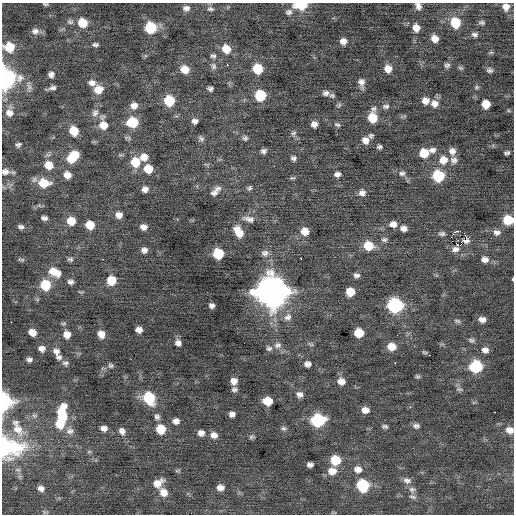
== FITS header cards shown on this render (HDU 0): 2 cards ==
NAXIS1  =                  512 / Axis length
NAXIS2  =                  512 / Axis length

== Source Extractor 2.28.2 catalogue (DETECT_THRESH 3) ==
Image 512 x 512 px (HDU 0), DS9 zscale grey, 1 PNG px = 1 image px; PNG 516 x 516 px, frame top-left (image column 1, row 512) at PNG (2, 3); no overlay
Background 0.00476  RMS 0.84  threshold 2.52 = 3 sigma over >= 5 px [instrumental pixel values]
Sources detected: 197; all 197 listed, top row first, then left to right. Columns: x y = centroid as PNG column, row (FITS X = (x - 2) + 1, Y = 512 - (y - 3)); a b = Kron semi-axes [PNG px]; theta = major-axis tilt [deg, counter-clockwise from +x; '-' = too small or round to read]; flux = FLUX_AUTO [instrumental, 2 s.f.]
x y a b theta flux
45 4 7 3 -7 78
301 5 10 6 3 2300
418 6 9 6 -65 250
506 7 8 8 - 370
186 8 10 8 5 250
210 9 10 7 -12 180
289 12 9 7 10 180
70 22 9 7 -10 160
482 22 8 5 -2 120
82 23 10 9 - 1000
455 23 9 9 - 1500
150 28 9 8 - 2500
416 28 8 7 - 460
35 31 11 8 4 270
475 34 8 6 -9 160
435 39 7 7 - 430
343 41 7 7 - 310
95 45 8 5 0 140
9 47 10 9 - 1300
226 49 10 9 - 790
213 56 8 6 -11 140
228 65 3 3 - 140
447 65 7 6 - 150
214 66 9 7 -69 190
460 68 7 5 -19 86
185 69 9 8 - 710
257 69 8 8 - 1500
388 69 8 7 - 500
490 70 7 5 -4 140
51 74 7 7 - 220
4 79 11 9 83 15000
92 83 11 8 -4 290
361 83 11 6 -80 290
29 86 13 7 -70 270
476 87 6 5 - 81
52 88 11 4 13 200
98 89 10 9 - 670
210 89 6 4 -4 150
326 93 8 6 6 200
260 95 9 9 - 1900
332 95 7 6 - 120
169 101 8 8 - 2000
425 101 8 8 - 370
434 103 10 9 - 380
486 104 7 7 - 860
134 106 9 8 - 370
386 106 10 6 6 180
374 109 9 6 65 160
9 113 11 10 - 400
95 113 12 9 51 290
372 118 8 8 - 1200
195 121 6 6 - 210
132 122 10 9 - 1600
103 124 14 10 -82 740
314 124 6 6 - 320
337 125 8 5 -21 120
74 131 8 8 - 1000
293 133 8 5 38 130
371 135 6 6 - 110
201 138 9 6 -48 150
245 138 7 6 - 130
365 140 9 8 - 380
18 145 8 6 18 130
379 147 5 4 - 120
432 150 10 7 11 250
263 151 7 5 22 170
452 151 9 9 - 320
424 153 8 8 - 1100
507 153 5 4 - 120
73 157 13 9 46 1500
144 157 10 8 13 490
293 158 7 7 - 160
443 160 10 9 - 720
454 160 10 8 -28 250
135 162 10 9 - 1200
49 165 10 9 - 680
148 169 9 8 - 830
5 172 12 8 5 320
402 173 9 7 10 180
337 174 7 6 - 210
67 175 8 7 - 450
438 176 9 8 - 2600
292 178 9 4 1 86
44 183 13 9 -5 1200
249 188 7 6 - 120
145 189 8 7 - 260
215 191 16 7 45 350
362 193 8 7 - 270
119 215 8 7 - 340
44 218 6 4 -9 170
249 219 17 7 -12 350
508 220 8 7 - 1500
71 221 8 8 - 810
393 224 9 7 1 370
90 225 8 7 - 900
21 227 8 6 -8 160
143 227 7 6 - 270
403 228 8 6 -12 280
305 231 9 8 - 610
458 231 3 2 - 4400
238 232 13 8 -58 820
497 232 11 8 -7 280
442 233 9 6 -4 150
465 235 3 2 - 330
384 240 8 7 - 150
465 241 7 6 - 260
458 245 3 2 - 3100
368 246 10 8 -12 1100
455 249 12 10 62 270
144 250 7 7 - 240
265 253 10 8 -5 260
218 254 8 7 - 2200
300 258 3 2 - 110
70 259 8 6 -7 130
103 259 2 2 - 250
485 259 8 6 -3 300
22 260 7 4 -19 89
55 272 15 9 -23 890
356 275 8 6 -2 190
513 279 4 2 - 47
111 280 8 8 - 1100
70 282 7 5 -6 190
45 285 10 9 - 1500
271 292 13 12 - 82000
350 292 7 7 - 1000
212 305 5 5 - 180
395 305 9 8 - 6800
288 317 12 9 34 330
482 319 8 6 -5 310
457 321 9 5 -12 120
11 322 2 2 - 320
139 330 6 5 - 300
32 332 7 6 - 480
359 333 7 7 - 1100
67 334 8 8 - 470
101 334 8 7 - 460
397 335 3 2 - 74
471 340 8 6 -9 130
178 343 7 7 - 230
278 345 10 8 21 250
391 347 9 7 -4 710
269 348 8 7 - 160
42 349 8 7 - 280
485 350 9 7 -14 280
56 352 9 8 - 280
424 352 8 4 -25 75
430 355 3 2 - 87
59 357 8 6 -11 190
29 360 6 5 - 170
65 363 8 7 - 160
395 363 2 2 - 430
307 364 7 6 - 260
111 365 7 6 - 130
476 366 9 8 - 3800
417 377 6 5 - 93
234 381 6 6 - 350
341 381 8 7 - 420
234 389 7 6 - 150
459 389 10 5 -17 130
299 394 9 7 -15 250
149 398 10 8 -51 3000
4 401 11 10 - 3900
268 401 8 6 -8 1100
365 410 8 6 -4 390
494 412 2 2 - 210
232 414 6 5 - 230
62 415 22 11 86 2200
157 417 8 6 -67 170
318 420 9 8 - 4600
176 421 7 6 - 260
60 424 10 9 - 980
385 426 7 5 -11 120
416 426 9 6 -1 190
104 428 8 6 -2 280
283 428 7 6 - 130
18 429 20 12 -57 910
161 429 8 7 - 1200
509 430 9 8 - 410
70 431 11 9 9 290
122 431 9 8 - 270
201 433 8 7 - 270
214 435 8 6 -13 350
251 437 7 4 8 94
9 447 31 22 -6 4400
89 452 6 4 0 81
335 460 9 8 - 1500
310 465 6 5 - 190
358 469 10 8 -11 420
332 471 11 9 2 570
407 480 12 8 -17 260
158 483 12 8 31 570
363 485 9 9 - 2700
220 487 7 6 - 330
41 488 7 6 - 240
412 490 9 8 - 230
163 492 11 9 -49 530
413 497 12 5 -16 170
At the frame edge (FLAGS 8, measured only in part): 12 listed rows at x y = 45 4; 301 5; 418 6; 506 7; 9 47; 4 79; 5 172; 508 220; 513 279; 4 401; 509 430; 9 447